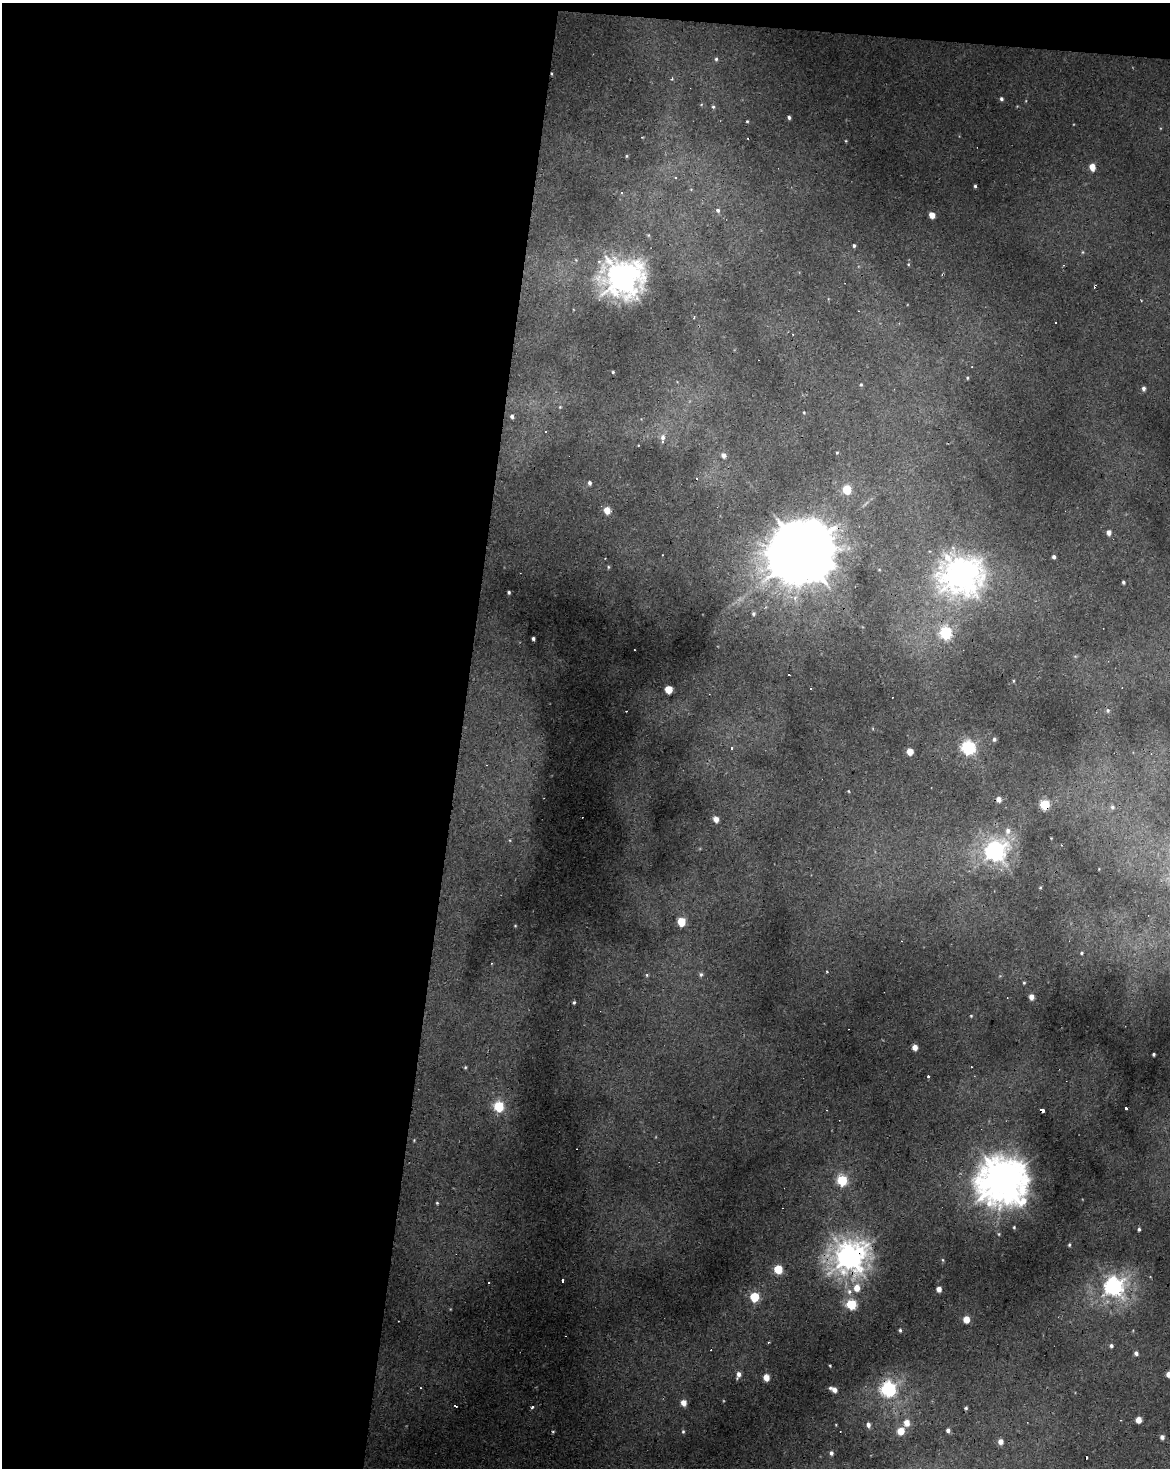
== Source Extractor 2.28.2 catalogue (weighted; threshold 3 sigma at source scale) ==
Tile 1 of 4 x 3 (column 1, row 1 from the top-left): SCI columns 4-1171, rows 3211-4676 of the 4677 x 4900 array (HDU 1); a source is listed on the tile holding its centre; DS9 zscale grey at full resolution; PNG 1172 x 1470 px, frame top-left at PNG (2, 3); no overlay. Shown black and unused: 40% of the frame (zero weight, under 2 of 3 exposures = <1% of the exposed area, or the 3 px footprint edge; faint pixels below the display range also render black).
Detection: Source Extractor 2.28.2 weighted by HDU 2 'WHT'; one run over the whole footprint, this tile lists its part. Background 0.0229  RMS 0.0065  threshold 0.0291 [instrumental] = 3 sigma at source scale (4.5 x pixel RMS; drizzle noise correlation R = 1.50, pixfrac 1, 0.0396/0.0396 arcsec/px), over >= 5 px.
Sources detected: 136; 2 too faint to see at this stretch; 17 cosmic-ray / hot-pixel residue — not listed; the other 117 listed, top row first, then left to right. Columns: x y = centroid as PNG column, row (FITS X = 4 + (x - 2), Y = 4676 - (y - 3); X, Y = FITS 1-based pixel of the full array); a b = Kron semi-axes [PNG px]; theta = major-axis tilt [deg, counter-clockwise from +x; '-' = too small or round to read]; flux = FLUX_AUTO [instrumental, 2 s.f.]
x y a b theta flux
716 59 5 5 - 1.1
1001 99 5 4 - 1.4
713 107 5 5 - 1.1
789 117 4 3 - 1.4
747 121 4 3 - 0.64
642 137 3 3 - 0.64
846 141 4 3 - 0.6
626 156 5 3 - 0.72
1092 167 6 5 - 7.7
675 177 4 3 - 1
975 186 3 3 - 1
622 193 4 4 - 1.2
718 210 7 6 - 1.6
932 215 5 4 - 7.7
854 246 4 4 - 1.1
908 264 4 3 - 0.59
622 278 14 13 - 860
972 367 3 2 - 0.46
613 372 3 3 - 0.7
967 378 4 3 - 0.79
861 385 4 4 - 0.77
1143 388 5 4 - 2
560 407 4 4 - 0.58
804 412 4 3 - 0.6
512 416 4 4 - 1.7
546 432 3 2 - 0.57
663 437 9 7 80 3.2
837 453 4 4 - 0.71
723 455 6 5 - 3.1
589 483 5 4 - 1.6
847 489 6 5 - 29
607 510 5 5 - 8.9
1109 532 5 4 - 3.7
802 552 21 19 45 5800
1054 557 4 3 - 1.7
608 567 5 3 - 0.76
961 575 16 14 -3 750
1123 582 4 3 - 1.2
509 592 3 3 - 1
753 614 5 5 - 1.3
945 633 6 6 - 92
533 639 4 3 - 1.7
1013 681 5 3 - 0.6
668 689 5 5 - 19
811 689 2 2 - 0.53
1108 710 6 5 - 1.4
994 739 5 4 - 1.5
731 748 3 3 - 1.9
968 748 6 6 - 140
910 752 5 5 - 9.6
848 791 4 3 - 0.55
999 799 5 4 - 4.2
1045 805 6 5 - 55
1112 807 7 6 - 1.9
716 819 5 4 - 5.3
1008 831 9 7 88 3.9
995 851 8 8 - 350
1040 888 4 3 - 0.56
681 921 5 5 - 26
515 926 4 3 - 0.53
1081 953 5 4 - 0.94
827 972 4 3 - 0.55
701 974 6 5 - 1.3
647 975 5 4 - 0.87
1024 983 4 4 - 0.72
1031 997 4 4 - 5.3
574 1002 4 3 - 0.88
971 1016 4 4 - 0.68
915 1047 4 4 - 6.2
1154 1054 3 3 - 1.2
465 1067 4 4 - 0.77
971 1067 3 2 - 0.47
928 1076 3 3 - 1.1
499 1106 6 5 - 51
1126 1108 3 3 - 4.5
1042 1111 4 3 - 7.3
414 1140 4 3 - 0.56
842 1180 6 5 - 55
1003 1181 17 16 - 1500
437 1203 4 4 - 0.72
1014 1227 4 3 - 0.74
1139 1229 4 3 - 1.3
1069 1245 4 3 - 0.9
849 1257 12 11 - 720
943 1260 5 3 - 0.66
778 1269 5 5 - 32
563 1280 3 3 - 11
1113 1287 7 7 - 340
857 1288 6 6 - 8.5
939 1289 4 4 - 5.3
849 1292 8 8 - 3.4
754 1297 5 5 - 41
851 1304 5 5 - 52
966 1319 5 4 - 11
900 1330 4 3 - 1.2
1111 1346 5 4 - 1.8
1136 1353 4 4 - 2.5
830 1365 4 3 - 0.56
738 1374 8 5 70 3.6
1169 1374 4 4 - 7.3
766 1377 5 4 - 9.8
888 1389 7 6 - 180
834 1390 7 4 -27 5.3
683 1403 5 5 - 7.4
455 1406 4 2 - 1.2
532 1407 4 3 - 1.8
966 1408 4 4 - 1.1
1138 1420 5 4 - 8.8
907 1423 6 5 - 8.1
836 1425 4 3 - 0.47
868 1425 6 5 - 2.6
948 1430 5 4 - 2.5
683 1431 5 4 - 0.99
901 1431 6 5 - 13
1162 1437 4 4 - 2.8
1000 1441 5 4 - 5.1
831 1453 4 4 - 2.2
Overlapping masked pixels (flux is a lower limit): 6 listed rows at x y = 802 552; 1045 805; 1042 1111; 1003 1181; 849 1257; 888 1389
Isophote crosses this tile's border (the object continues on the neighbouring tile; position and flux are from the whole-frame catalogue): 1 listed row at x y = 1169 1374